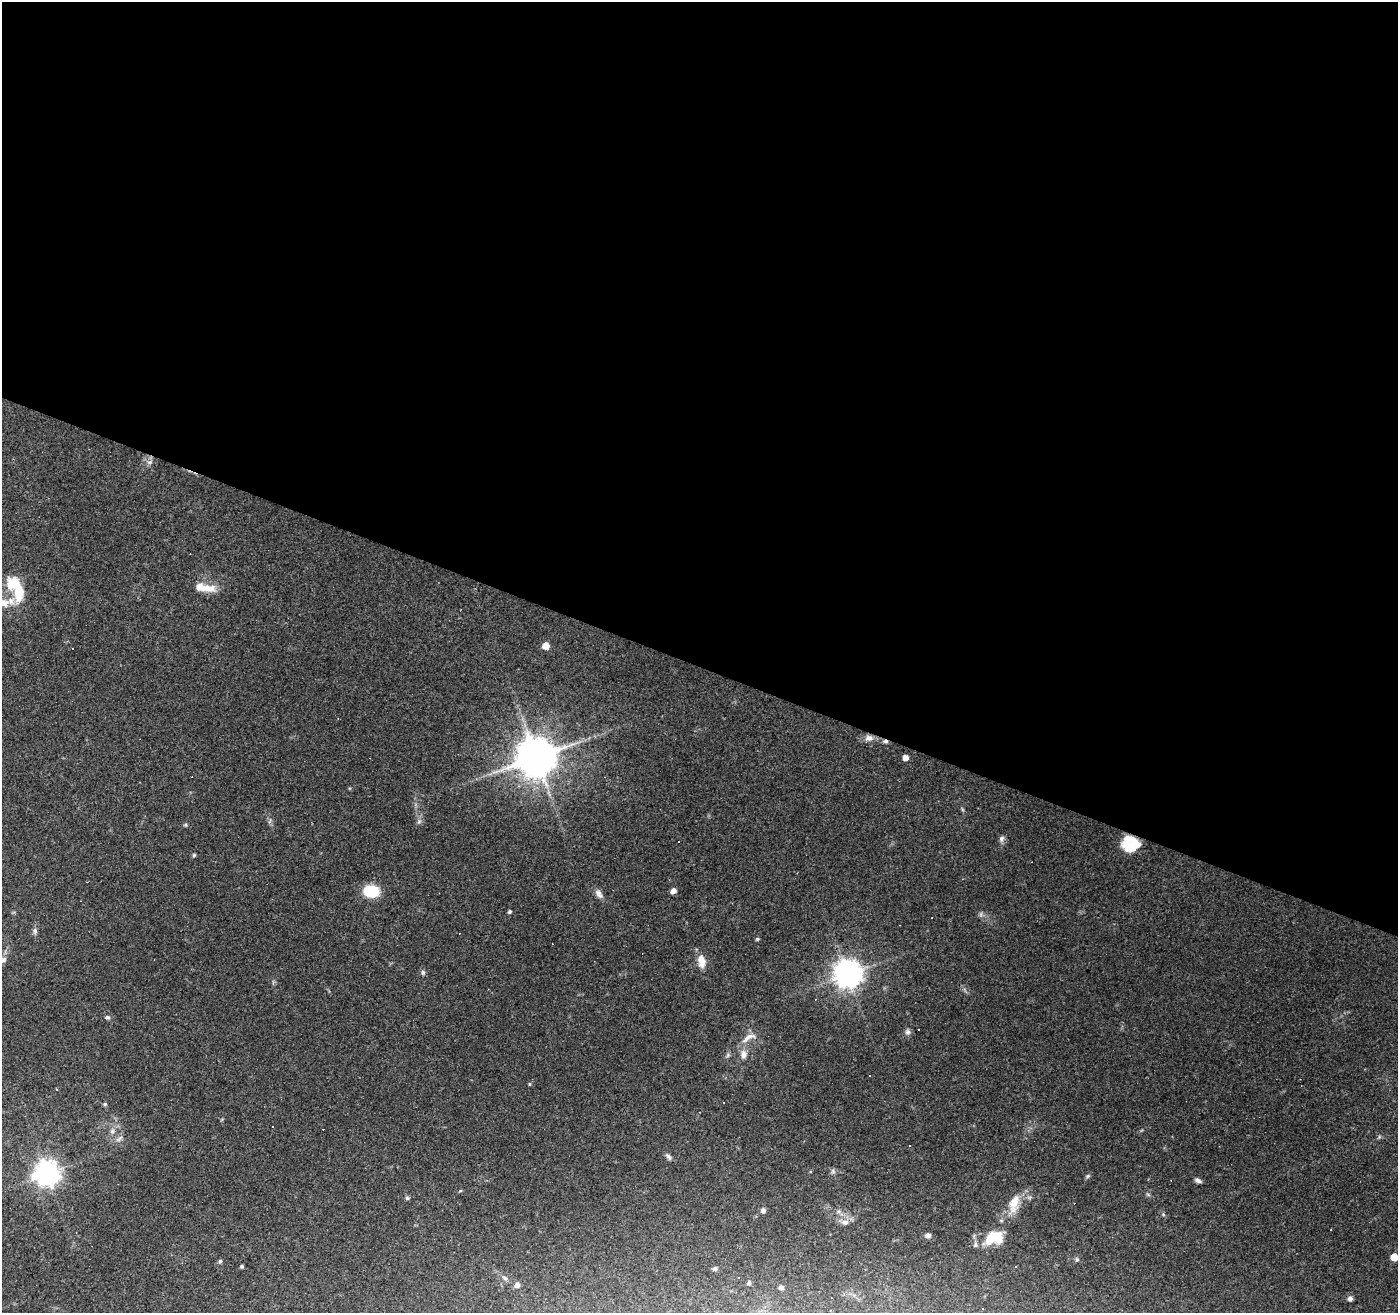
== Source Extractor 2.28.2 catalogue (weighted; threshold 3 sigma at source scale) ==
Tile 3 of 4 x 4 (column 3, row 1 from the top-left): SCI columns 2795-4190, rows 4137-5447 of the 5591 x 5717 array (HDU 1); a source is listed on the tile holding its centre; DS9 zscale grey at full resolution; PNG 1400 x 1315 px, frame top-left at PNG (2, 2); no overlay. Shown black and unused: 51% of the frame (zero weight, under 3 of 4 exposures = <1% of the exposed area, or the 3 px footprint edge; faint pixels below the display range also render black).
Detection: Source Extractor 2.28.2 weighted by HDU 2 'WHT'; one run over the whole footprint, this tile lists its part. Background 0.0812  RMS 0.0048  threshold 0.0215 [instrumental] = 3 sigma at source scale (4.5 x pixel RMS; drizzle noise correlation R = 1.50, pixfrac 1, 0.0396/0.0396 arcsec/px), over >= 5 px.
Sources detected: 83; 1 too faint to see at this stretch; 1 inside a brighter object's white glare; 17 cosmic-ray / hot-pixel residue — not listed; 5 inside a brighter listed object's ellipse — not listed separately; the other 59 listed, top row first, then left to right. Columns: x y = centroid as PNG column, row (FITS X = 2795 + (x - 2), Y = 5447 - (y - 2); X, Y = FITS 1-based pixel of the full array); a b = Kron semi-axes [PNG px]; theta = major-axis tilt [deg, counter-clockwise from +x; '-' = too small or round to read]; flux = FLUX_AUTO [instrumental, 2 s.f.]
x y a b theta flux
150 462 7 5 11 1.2
205 588 28 9 -3 7.4
18 591 26 12 -84 14
3 603 19 12 -9 6.2
546 646 6 5 - 4.8
73 648 3 2 - 0.41
869 738 11 8 10 3
536 757 11 11 - 1600
906 758 5 5 - 3.5
185 825 5 5 - 0.61
1001 839 9 7 78 1.6
1134 842 17 14 -14 8.6
194 855 6 4 73 0.68
371 891 17 12 -6 16
673 891 6 5 - 2.1
598 893 9 8 - 2.2
510 912 4 4 - 0.86
35 931 9 6 -89 1.4
757 939 6 4 -43 0.66
3 960 12 8 33 2.6
702 961 17 9 -79 5.4
423 972 7 5 -88 1
847 974 9 9 - 590
107 1017 7 5 -21 0.92
908 1032 8 7 - 1.5
749 1037 25 8 27 4.8
744 1054 11 8 -89 3.1
728 1055 7 4 71 0.86
529 1084 5 3 - 0.45
105 1104 5 4 - 0.75
273 1126 3 3 - 0.6
112 1131 6 6 - 1.3
1379 1137 5 5 - 0.66
119 1139 11 4 45 1.4
669 1157 9 5 -57 1.4
833 1171 7 6 - 1.1
47 1173 9 8 - 430
1088 1176 7 5 23 0.78
1198 1180 8 5 -23 1.6
1148 1194 6 4 -20 0.66
407 1198 6 5 - 0.84
1014 1203 25 12 76 7.9
763 1210 5 5 - 1.8
1163 1214 6 3 -20 0.6
845 1222 11 8 -1 2.7
1331 1229 2 2 - 0.35
928 1235 6 5 - 2.1
994 1237 21 15 10 14
1394 1257 5 5 - 8
1077 1259 6 5 - 0.79
220 1261 5 4 - 0.77
242 1266 4 4 - 0.67
1016 1266 3 2 - 0.49
715 1268 6 6 - 0.88
505 1278 6 4 -71 0.87
749 1283 5 4 - 1.1
517 1285 6 5 - 2.2
781 1287 4 4 - 1.8
1350 1299 5 5 - 1.9
Overlapping masked pixels (flux is a lower limit): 1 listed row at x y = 1134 842
Isophote crosses this tile's border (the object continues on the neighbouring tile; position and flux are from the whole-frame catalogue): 3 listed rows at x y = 3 603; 3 960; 1394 1257